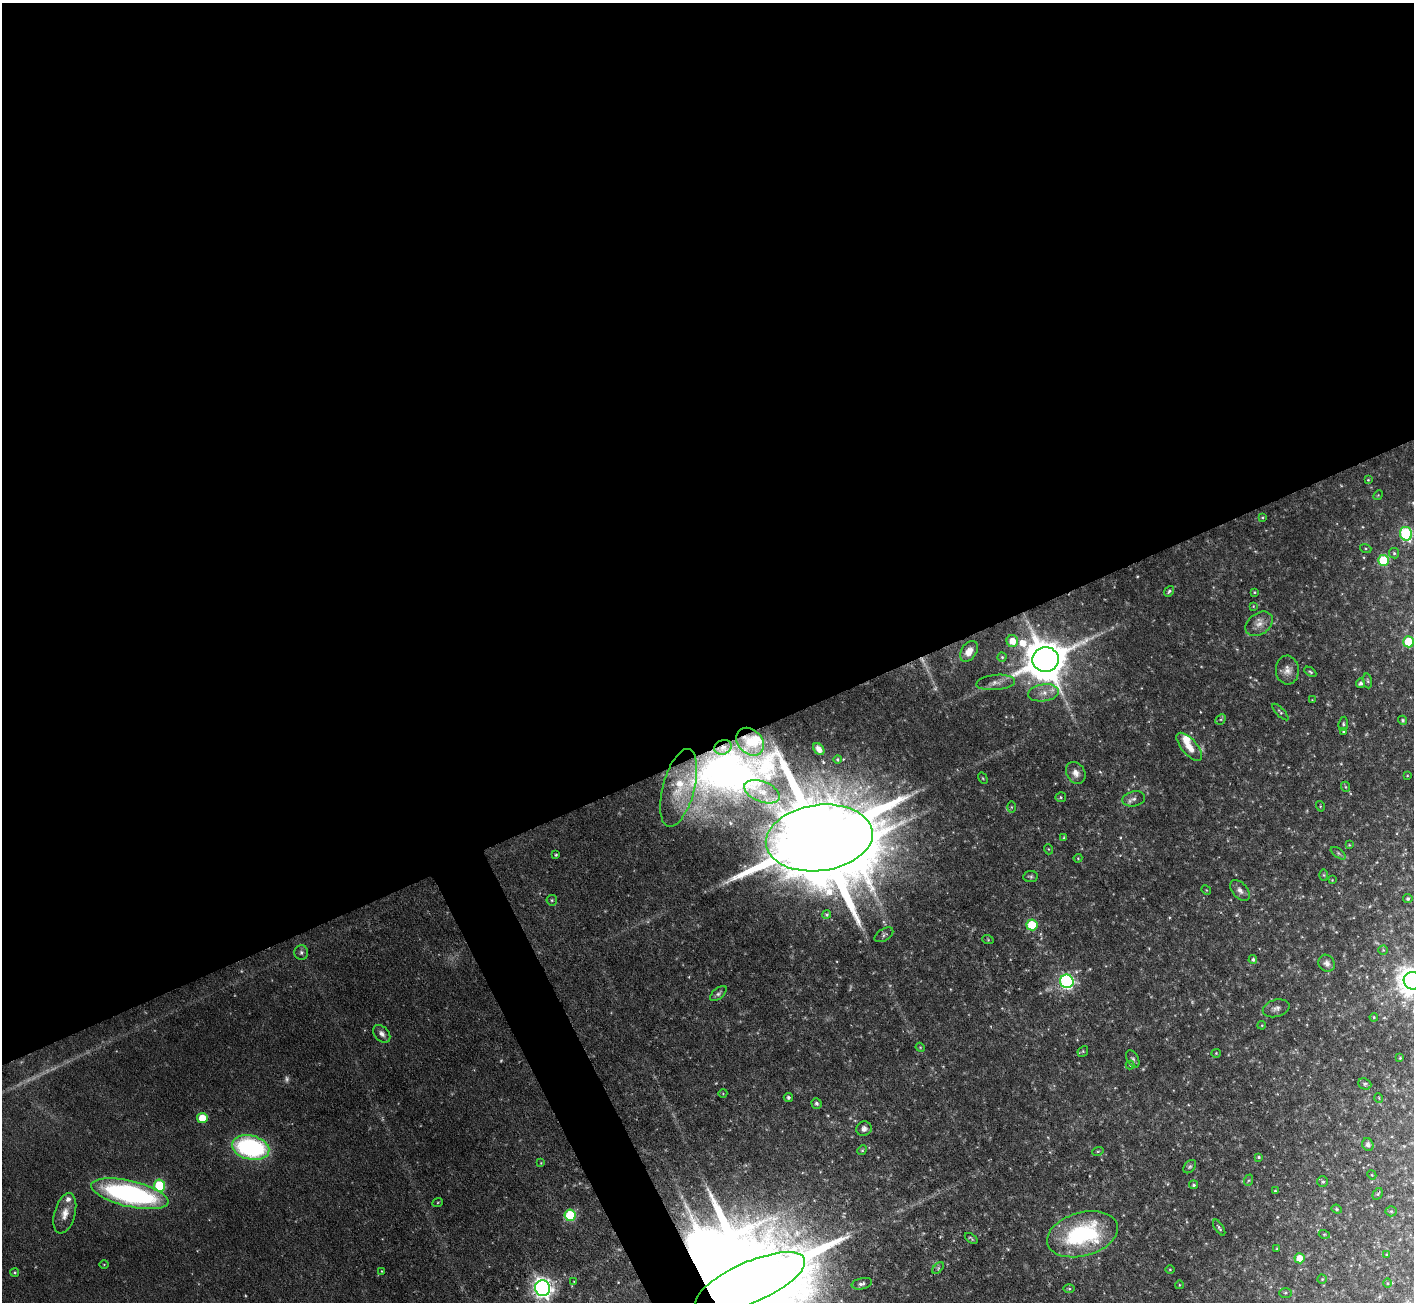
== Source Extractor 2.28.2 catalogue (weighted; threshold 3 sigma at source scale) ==
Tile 2 of 4 x 4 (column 2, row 1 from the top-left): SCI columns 1413-2824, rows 4184-5483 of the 5647 x 5633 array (HDU 1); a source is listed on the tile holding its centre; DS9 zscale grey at full resolution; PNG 1416 x 1304 px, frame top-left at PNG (2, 3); each listed source drawn as its Kron ellipse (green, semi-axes under 4 px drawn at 4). Shown black and unused: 59% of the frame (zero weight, under 3 of 6 exposures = <1% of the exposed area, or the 3 px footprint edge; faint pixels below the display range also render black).
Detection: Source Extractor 2.28.2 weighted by HDU 2 'WHT'; one run over the whole footprint, this tile lists its part. Background 0.0568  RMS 0.0038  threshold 0.0157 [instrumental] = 3 sigma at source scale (4.09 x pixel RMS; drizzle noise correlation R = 1.36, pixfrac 0.8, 0.05/0.05 arcsec/px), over >= 5 px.
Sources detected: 137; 6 too faint to see at this stretch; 3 inside a brighter object's white glare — neither listed nor drawn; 2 inside a brighter listed object's ellipse — not listed separately; the other 126 listed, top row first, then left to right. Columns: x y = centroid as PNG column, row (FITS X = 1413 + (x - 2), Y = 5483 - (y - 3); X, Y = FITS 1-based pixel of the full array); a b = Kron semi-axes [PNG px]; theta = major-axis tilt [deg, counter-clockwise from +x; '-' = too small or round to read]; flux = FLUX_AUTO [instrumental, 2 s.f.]
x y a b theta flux
1368 480 3 3 - 0.31
1378 495 5 4 - 0.38
1262 517 3 3 - 0.37
1406 534 7 6 - 45
1366 548 6 4 -19 0.49
1394 553 5 5 - 0.62
1383 560 5 5 - 20
1169 591 6 4 48 0.73
1255 592 4 3 - 0.35
1253 606 4 3 - 0.29
1259 624 15 10 35 3.4
1012 641 6 5 - 6
1408 642 6 5 - 14
969 651 11 7 57 3.8
1002 657 4 4 - 0.53
1045 659 13 12 - 1700
1287 670 14 11 -86 3
1310 672 7 3 -32 0.55
1367 681 7 4 -81 0.59
996 682 19 7 5 2.9
1360 683 4 4 - 0.94
1043 693 15 8 8 3.5
1312 700 3 3 - 0.26
1280 712 11 4 -45 0.68
1221 719 6 4 44 0.6
1403 720 4 4 - 0.68
1343 724 7 4 83 0.61
1343 732 4 3 - 0.39
750 742 16 12 -47 5.5
723 747 9 7 24 1.8
1189 747 17 7 -49 5
819 749 7 4 -51 1.9
838 759 4 4 - 0.52
1076 773 12 9 -58 2.6
1407 776 4 2 - 0.24
983 778 6 4 -60 0.45
1346 787 5 3 - 0.37
679 788 40 16 75 14
762 792 18 10 -21 6.4
1061 797 5 5 - 0.53
1134 799 11 7 12 1.7
1320 806 5 3 - 0.34
1011 807 6 4 90 0.44
819 838 54 33 7 14000
1064 838 4 3 - 0.5
1349 845 3 3 - 0.33
1048 849 5 3 - 0.35
1338 853 9 4 -36 0.84
556 855 3 3 - 0.48
1078 858 4 4 - 0.34
1324 875 6 4 -88 0.45
1031 876 7 5 8 0.73
1332 880 4 4 - 0.29
1206 890 5 4 - 0.37
1240 890 12 7 -48 2
1408 898 4 4 - 0.73
552 900 5 5 - 0.6
827 914 4 4 - 0.53
1032 925 5 5 - 15
884 935 10 6 31 1
988 940 6 3 -20 0.37
1383 950 4 4 - 0.42
301 952 7 7 - 1.2
1253 959 4 4 - 0.7
1327 963 9 7 -53 1.7
1067 981 7 6 - 81
1412 981 9 8 - 510
718 993 10 5 40 0.98
1276 1008 13 8 16 1.9
1374 1017 4 3 - 0.42
1262 1025 4 3 - 0.36
382 1034 10 7 -47 1.8
920 1047 5 3 - 0.34
1083 1051 6 4 47 0.54
1216 1053 4 4 - 0.36
1400 1058 2 2 - 0.27
1133 1059 9 5 -60 0.88
1130 1065 4 4 - 0.33
1365 1084 6 5 - 0.64
723 1093 4 3 - 0.28
788 1097 5 4 - 0.75
1379 1098 5 3 - 0.26
816 1103 5 5 - 1
202 1118 5 5 - 8.2
864 1129 8 7 - 1.7
1368 1145 6 5 - 1.1
251 1148 19 12 -13 63
862 1150 5 4 - 0.44
1098 1151 6 3 18 0.42
1259 1157 3 3 - 0.52
541 1163 4 4 - 0.32
1190 1167 7 5 49 0.74
1372 1175 5 3 - 0.35
1249 1180 6 4 70 0.48
1323 1181 5 5 - 0.7
159 1185 6 5 - 23
1194 1185 4 4 - 0.63
1275 1191 4 4 - 0.42
130 1194 39 13 -13 81
1378 1194 6 4 59 0.52
438 1202 5 3 - 0.34
1337 1209 5 4 - 0.5
1391 1211 5 5 - 0.52
65 1213 21 10 75 4.5
570 1215 6 5 - 24
1219 1228 9 3 -57 0.75
1082 1234 36 21 16 45
1324 1234 5 3 - 0.33
971 1238 7 3 -36 0.53
1277 1249 4 2 - 0.42
1387 1255 4 3 - 0.39
1300 1258 5 5 - 6.3
104 1264 4 3 - 0.28
938 1268 7 4 46 0.64
1170 1269 5 3 - 0.35
381 1271 4 2 - 0.24
15 1272 4 4 - 0.46
1322 1279 4 4 - 0.37
574 1282 4 2 - 0.26
750 1282 59 20 24 18000
1388 1283 4 3 - 0.29
862 1284 10 5 12 1.4
1179 1285 4 3 - 0.26
543 1288 8 7 - 240
1069 1289 6 4 -1 0.49
1285 1293 6 5 - 0.57
Overlapping masked pixels (flux is a lower limit): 3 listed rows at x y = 723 747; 819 838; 750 1282
Isophote crosses this tile's border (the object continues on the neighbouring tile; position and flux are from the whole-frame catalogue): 2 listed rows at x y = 1412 981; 750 1282